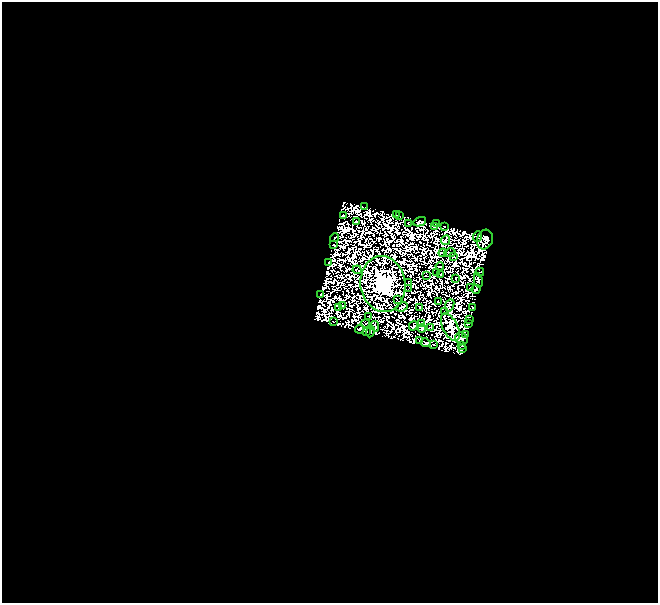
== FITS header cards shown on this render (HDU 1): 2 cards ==
NAXIS1  =                  656
NAXIS2  =                  601

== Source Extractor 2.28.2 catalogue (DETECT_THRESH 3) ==
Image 656 x 601 px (HDU 1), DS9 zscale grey, 1 PNG px = 1 image px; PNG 660 x 605 px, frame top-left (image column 1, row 601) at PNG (2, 2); each listed source drawn as its Kron ellipse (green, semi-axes under 4 px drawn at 4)
Background 0.031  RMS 6.2e-06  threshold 1.85e-05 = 3 sigma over >= 5 px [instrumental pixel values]
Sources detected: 147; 84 with non-positive FLUX_AUTO (blend fragments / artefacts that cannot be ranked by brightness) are neither listed nor drawn; the other 63 listed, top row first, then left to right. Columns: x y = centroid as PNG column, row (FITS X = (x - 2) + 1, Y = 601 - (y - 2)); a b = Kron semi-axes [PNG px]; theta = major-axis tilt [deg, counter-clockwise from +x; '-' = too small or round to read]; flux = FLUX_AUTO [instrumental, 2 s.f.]
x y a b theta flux
365 207 3 2 - 0.042
343 215 3 2 - 1.8
396 215 2 2 - 0.39
399 216 2 2 - 0.0021
356 221 2 2 - 0.18
420 222 7 4 22 0.83
409 223 4 2 - 0.58
436 224 3 2 - 0.36
444 226 3 3 - 1.3
434 227 2 2 - 0.77
477 236 5 2 - 0.63
334 238 5 2 - 0.67
446 240 5 3 - 1.2
485 240 10 8 72 5
334 245 3 2 - 0.55
443 253 4 3 - 0.35
450 253 5 3 - 0.0079
454 257 3 2 - 0.45
328 262 3 2 - 0.92
440 266 4 2 - 0.61
357 270 5 2 - 0.25
480 272 4 2 - 0.14
437 273 2 2 - 0.33
441 274 2 2 - 0.49
426 276 3 2 - 0.28
456 278 2 2 - 0.68
478 280 7 4 -80 1.9
409 283 3 2 - 0.24
383 284 28 22 -82 1800
471 287 3 2 - 0.6
408 289 4 2 - 0.17
476 289 5 2 - 0.46
320 294 3 2 - 1.2
397 300 2 2 - 0.86
438 301 4 2 - 0.79
450 305 6 3 68 0.4
343 306 2 2 - 0.049
402 307 6 3 23 0.45
419 307 3 2 - 1.2
339 308 2 2 - 0.79
473 308 3 2 - 0.24
444 312 2 2 - 0.41
368 316 2 2 - 0.35
470 320 3 2 - 1.2
333 321 2 2 - 0.4
365 323 4 2 - 0.66
421 323 3 2 - 0.52
469 324 4 2 - 3.1
375 326 5 3 - 0.27
413 326 5 3 - 0.74
431 327 3 2 - 0.76
450 327 15 7 -63 18
422 328 4 3 - 0.51
360 329 5 2 - 1.4
370 331 6 3 78 1
367 332 2 2 - 0.23
466 335 2 2 - 0.81
461 339 6 6 - 1.2
420 341 3 2 - 0.27
426 343 5 3 - 0.72
434 345 3 2 - 0.37
462 345 3 2 - 1.2
462 349 3 3 - 0.37
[84 non-positive-flux detections neither listed nor drawn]